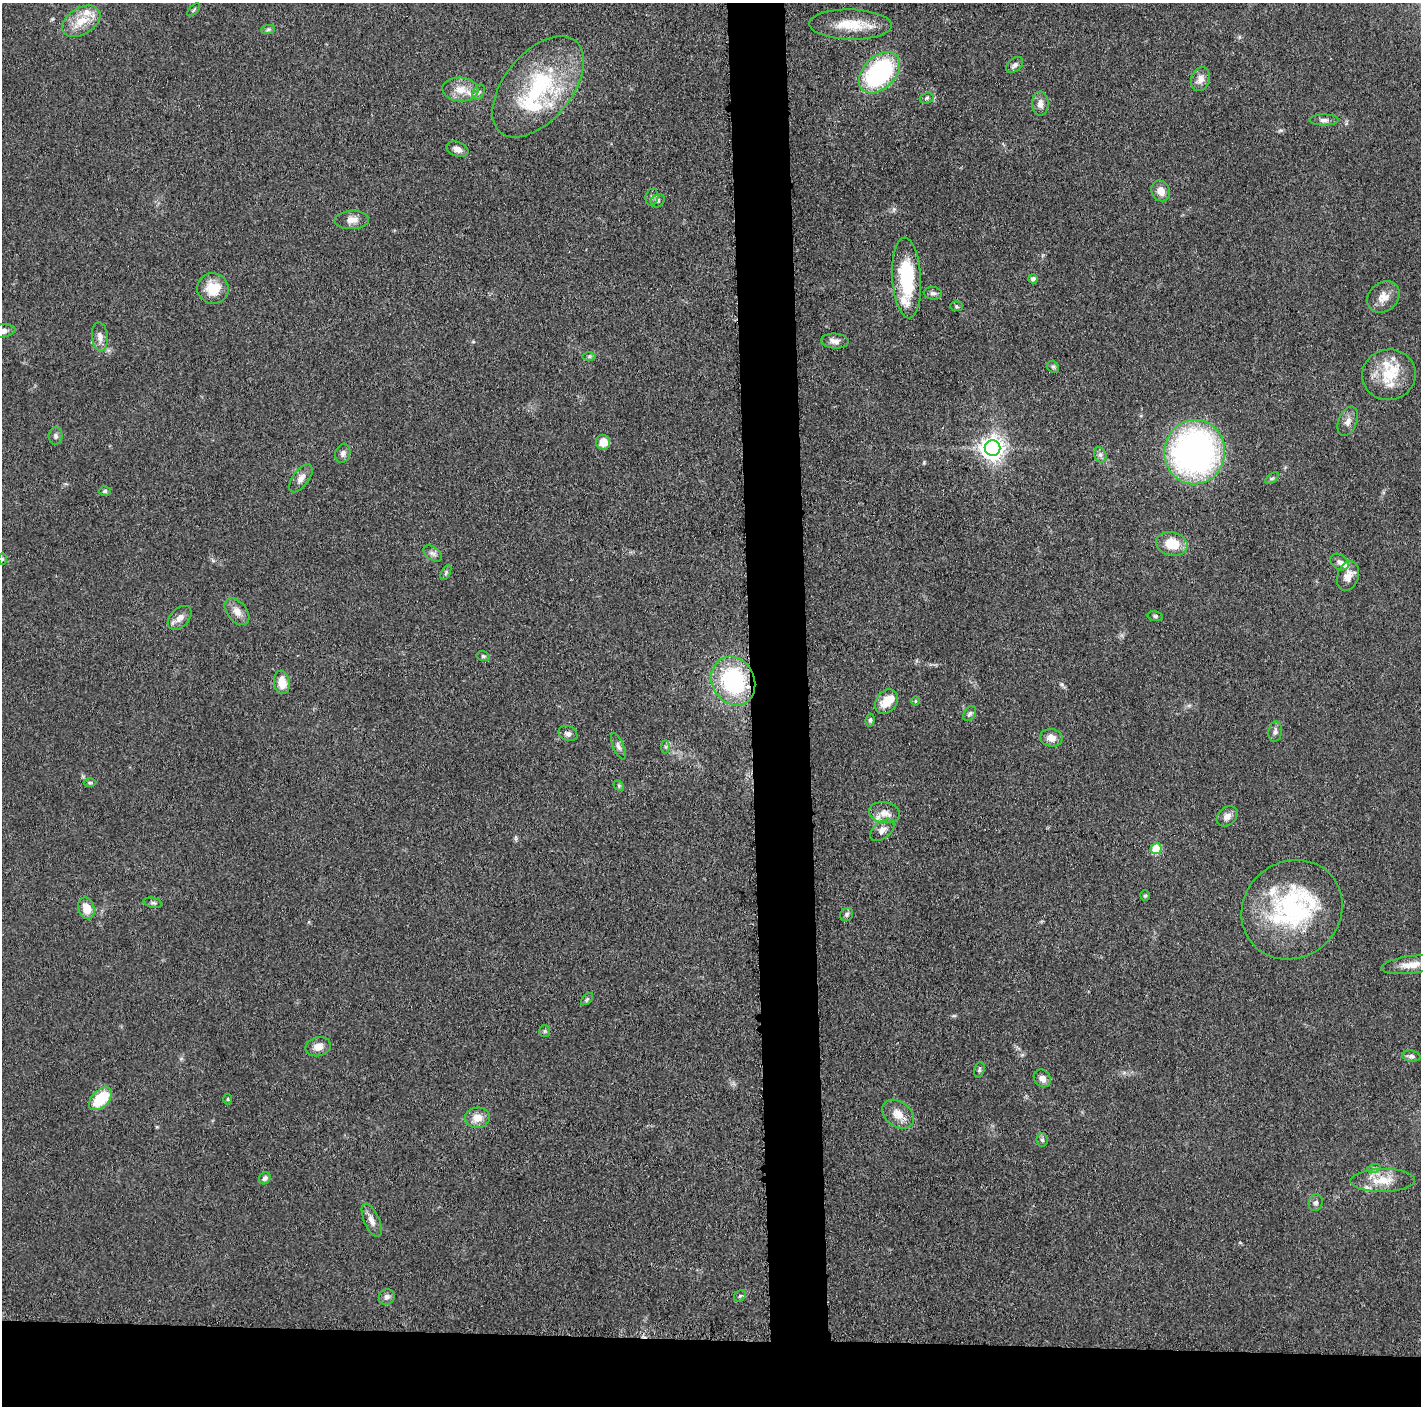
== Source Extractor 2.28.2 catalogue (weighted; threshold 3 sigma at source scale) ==
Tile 8 of 3 x 3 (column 2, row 3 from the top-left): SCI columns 1426-2844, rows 19-1422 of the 4265 x 4250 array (HDU 1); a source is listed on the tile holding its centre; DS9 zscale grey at full resolution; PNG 1423 x 1408 px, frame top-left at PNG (2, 3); each listed source drawn as its Kron ellipse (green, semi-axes under 4 px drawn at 4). Shown black and unused: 9% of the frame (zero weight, under 3 of 5 exposures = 1% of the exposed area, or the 3 px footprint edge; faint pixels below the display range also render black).
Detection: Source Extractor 2.28.2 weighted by HDU 2 'WHT'; one run over the whole footprint, this tile lists its part. Background 0.0485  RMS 0.0053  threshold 0.0237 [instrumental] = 3 sigma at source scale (4.5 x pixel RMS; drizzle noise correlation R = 1.50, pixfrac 1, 0.05/0.05 arcsec/px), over >= 5 px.
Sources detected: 101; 1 inside a brighter object's white glare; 1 cosmic-ray / hot-pixel residue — neither listed nor drawn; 8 inside a brighter listed object's ellipse — not listed separately; the other 91 listed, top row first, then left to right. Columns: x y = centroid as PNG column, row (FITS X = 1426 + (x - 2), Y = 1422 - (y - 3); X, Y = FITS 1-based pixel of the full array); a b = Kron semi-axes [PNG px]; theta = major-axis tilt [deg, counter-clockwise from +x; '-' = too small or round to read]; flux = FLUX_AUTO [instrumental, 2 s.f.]
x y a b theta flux
194 10 8 3 45 0.74
81 21 21 13 32 11
851 25 41 15 -2 17
268 30 7 4 1 0.99
1015 65 10 6 40 1.8
879 73 24 16 46 74
1200 79 12 9 75 4.1
538 87 59 33 51 61
460 89 18 12 -4 7.7
479 92 8 5 61 1.5
927 98 7 5 17 1.2
1040 104 12 8 90 3.4
1324 120 14 5 0 2.2
458 149 11 7 -19 3.1
1161 191 10 9 - 5.1
652 197 8 6 77 1.4
658 201 7 6 - 1.2
352 220 17 9 2 4.2
907 278 40 14 -86 32
1033 279 5 4 - 1.9
213 288 16 15 - 12
933 293 9 6 -9 1.7
1383 297 17 14 41 6.1
957 306 6 5 - 0.83
2 331 13 6 7 3.7
100 337 15 8 -84 3.6
835 341 14 7 -5 3
589 356 6 4 1 0.88
1053 367 6 5 - 1
1389 375 27 25 10 20
1348 421 15 9 67 3.5
56 436 8 7 - 1.6
603 442 7 7 - 6.1
993 448 8 8 - 410
1195 452 32 30 83 180
343 453 9 7 72 2
1100 455 8 6 -68 1.7
301 478 16 8 54 3.6
1272 478 8 4 36 0.97
105 491 6 5 - 0.91
1172 544 16 11 -12 14
432 553 10 6 -36 1.9
2 559 6 4 90 0.69
1340 562 10 7 -34 2.4
446 572 8 4 64 0.89
1348 576 15 10 71 5.3
237 612 15 9 -50 4.7
1155 616 8 5 -11 1
180 618 14 9 46 4.2
483 656 6 5 - 0.91
733 681 25 21 -63 60
282 682 12 8 -82 8
915 701 5 3 - 0.47
886 702 13 10 53 8.9
970 713 8 5 58 1.3
870 720 6 4 84 1.1
1275 732 10 7 81 2
568 734 10 7 -24 2
1051 738 11 9 -8 4.3
618 746 14 5 -67 2
665 747 6 4 -89 0.99
90 783 6 4 0 0.82
619 786 6 4 -47 0.8
884 813 16 10 -9 5.2
1227 816 12 8 41 3.1
882 830 14 8 39 3.2
1156 849 5 5 - 23
1145 896 5 4 - 0.78
153 903 9 5 -13 1.2
86 908 11 8 -73 7.6
1292 910 52 48 39 79
847 914 7 6 - 1.3
1411 965 30 9 7 7.8
587 999 7 4 45 0.96
545 1031 6 5 - 0.93
318 1047 13 9 14 4.5
1411 1056 9 5 -9 1.6
979 1070 8 5 73 1
1042 1078 9 8 - 3.5
100 1099 14 8 44 20
227 1099 5 3 - 0.6
898 1114 17 12 -37 6.8
477 1118 12 10 7 6
1042 1140 6 5 - 1.2
1374 1168 7 4 18 1.1
265 1178 6 5 - 1.6
1383 1180 32 11 1 11
1316 1203 8 6 73 1.6
372 1220 18 7 -66 3.8
740 1296 6 5 - 0.92
387 1297 8 7 - 2.2
Isophote crosses this tile's border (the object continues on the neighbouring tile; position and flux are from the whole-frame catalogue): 1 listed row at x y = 2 331